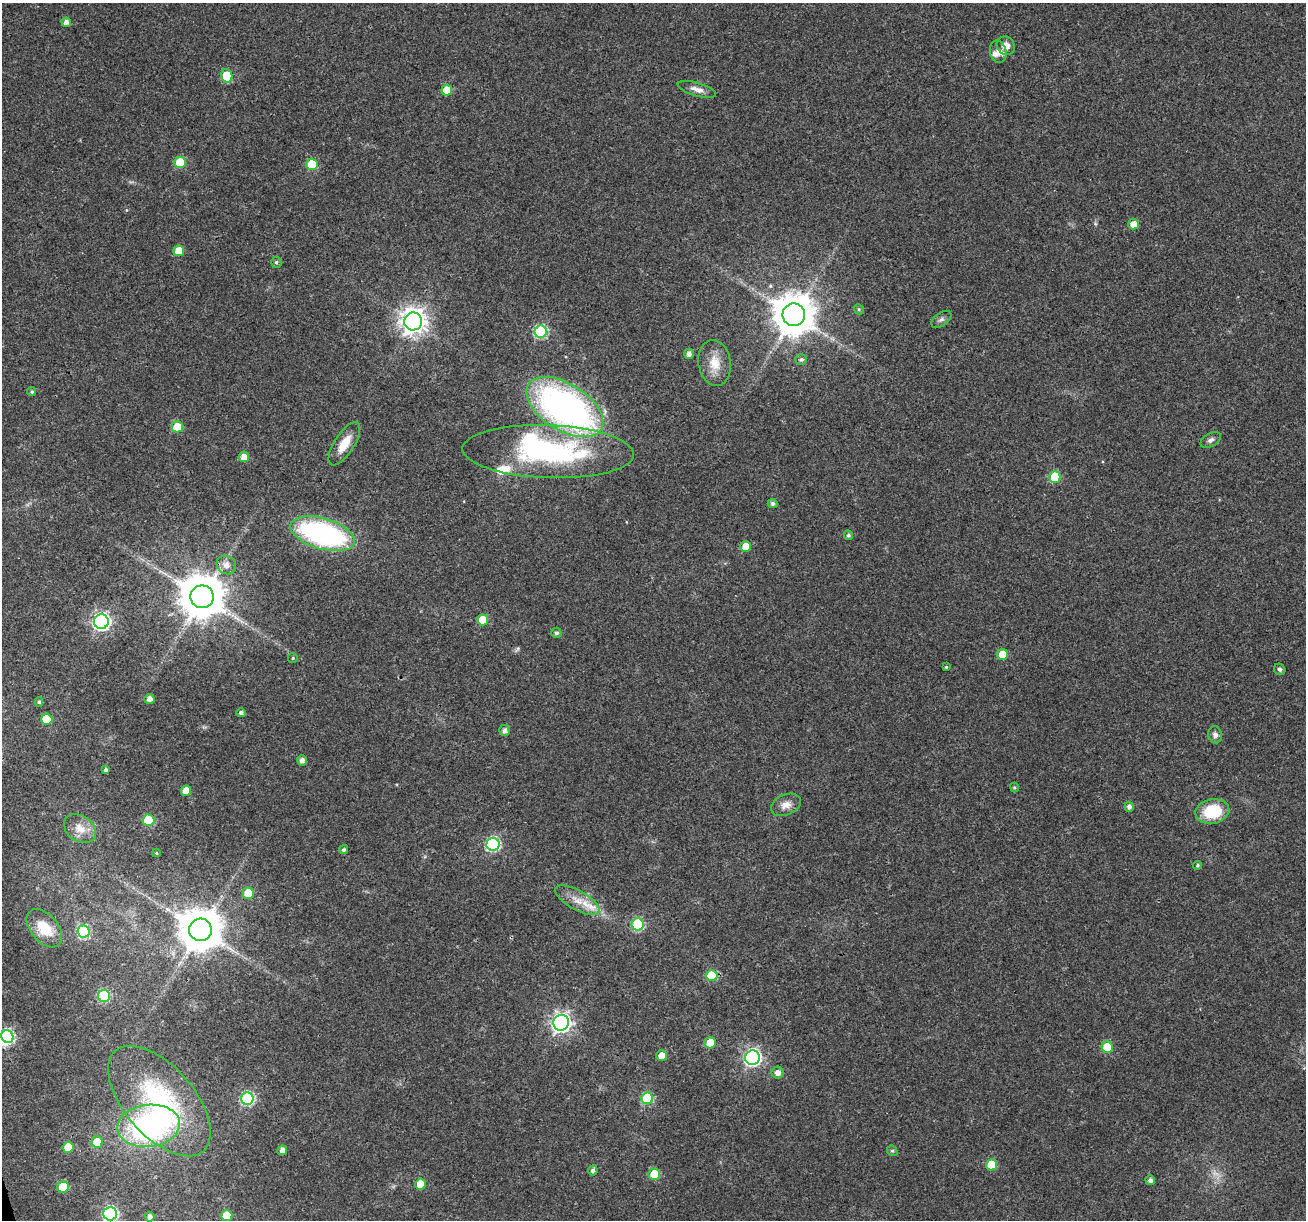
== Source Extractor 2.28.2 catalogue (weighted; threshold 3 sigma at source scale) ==
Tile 7 of 4 x 4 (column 3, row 2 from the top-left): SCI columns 2612-3915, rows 2539-3756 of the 5220 x 5027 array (HDU 1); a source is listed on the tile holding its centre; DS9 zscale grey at full resolution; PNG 1308 x 1222 px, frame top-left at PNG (2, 3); each listed source drawn as its Kron ellipse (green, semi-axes under 4 px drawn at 4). Shown black and unused: <1% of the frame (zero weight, under 3 of 4 exposures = <1% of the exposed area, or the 3 px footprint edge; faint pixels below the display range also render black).
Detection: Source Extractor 2.28.2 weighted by HDU 2 'WHT'; one run over the whole footprint, this tile lists its part. Background 0.0215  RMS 0.003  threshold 0.0133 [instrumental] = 3 sigma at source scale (4.5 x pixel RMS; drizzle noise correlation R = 1.50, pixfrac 1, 0.0396/0.0396 arcsec/px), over >= 5 px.
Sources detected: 99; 2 too faint to see at this stretch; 2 inside a brighter object's white glare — neither listed nor drawn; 4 inside a brighter listed object's ellipse — not listed separately; the other 91 listed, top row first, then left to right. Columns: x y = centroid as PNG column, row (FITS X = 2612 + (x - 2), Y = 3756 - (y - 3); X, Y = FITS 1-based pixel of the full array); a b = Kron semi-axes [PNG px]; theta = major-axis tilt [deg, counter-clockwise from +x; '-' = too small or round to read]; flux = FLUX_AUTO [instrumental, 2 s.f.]
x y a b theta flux
66 22 5 4 - 1.4
1006 46 10 8 -42 2.6
998 52 11 8 -78 1.6
227 76 7 5 -72 12
697 89 20 6 -16 2.2
447 90 5 5 - 5.6
180 162 6 5 - 14
312 164 6 5 - 14
1133 224 5 5 - 2.8
179 251 5 5 - 5.1
276 262 5 5 - 0.63
859 309 5 4 - 0.42
794 315 11 11 - 940
941 319 11 6 36 1
413 321 9 9 - 300
541 332 6 6 - 35
689 354 5 5 - 1.4
801 359 6 5 - 0.77
715 363 23 16 -81 5.7
32 392 4 4 - 0.49
565 407 43 23 -32 120
177 427 5 5 - 8.3
1211 440 11 6 30 1.1
344 444 25 10 57 5.5
548 452 86 26 -2 56
244 457 5 5 - 2.8
1055 477 6 5 - 15
773 504 5 4 - 0.89
322 534 33 15 -16 63
848 535 5 4 - 0.65
746 547 5 5 - 4.5
226 565 10 9 - 2.4
202 597 11 11 - 1200
483 620 5 5 - 8.4
101 622 7 7 - 100
556 633 5 5 - 0.84
1003 655 5 5 - 7.1
293 658 5 5 - 0.34
946 667 4 4 - 0.4
1280 669 6 5 - 0.67
149 699 5 5 - 1.6
39 702 5 4 - 0.47
241 713 5 4 - 0.89
47 719 5 5 - 9.1
505 730 5 5 - 1.3
1215 735 8 7 - 1.2
302 760 5 4 - 1.5
106 770 4 4 - 0.6
1014 788 5 4 - 0.46
186 791 5 5 - 4
786 805 16 10 22 2.6
1129 807 5 4 - 1.3
1212 811 17 12 11 14
148 820 6 5 - 16
80 829 17 12 -35 4.2
493 844 6 6 - 43
344 850 5 4 - 0.72
156 853 4 4 - 0.32
1198 865 4 4 - 0.5
248 893 5 5 - 8.1
578 900 25 9 -29 4.8
638 924 6 6 - 28
44 928 22 13 -50 7.5
200 930 11 11 - 1100
83 932 6 6 - 27
712 976 6 5 - 12
104 996 6 6 - 26
561 1023 8 7 - 150
7 1037 7 6 - 36
710 1043 5 5 - 7.3
1107 1047 5 5 - 12
661 1055 5 5 - 2.8
752 1058 7 7 - 87
778 1073 6 6 - 1.8
647 1098 6 6 - 22
247 1099 6 6 - 39
159 1101 66 35 -49 42
149 1126 31 21 7 73
97 1142 5 5 - 9.8
68 1147 5 5 - 7
282 1150 5 5 - 1.6
892 1151 6 5 - 0.44
991 1165 5 5 - 7.9
593 1170 5 4 - 0.92
654 1174 6 5 - 9.7
1150 1180 5 5 - 1
420 1184 5 5 - 6.1
63 1187 6 5 - 11
110 1214 7 6 - 54
227 1215 5 5 - 5.9
150 1217 5 4 - 1.5
Isophote crosses this tile's border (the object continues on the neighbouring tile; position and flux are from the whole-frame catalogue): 1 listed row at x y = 110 1214